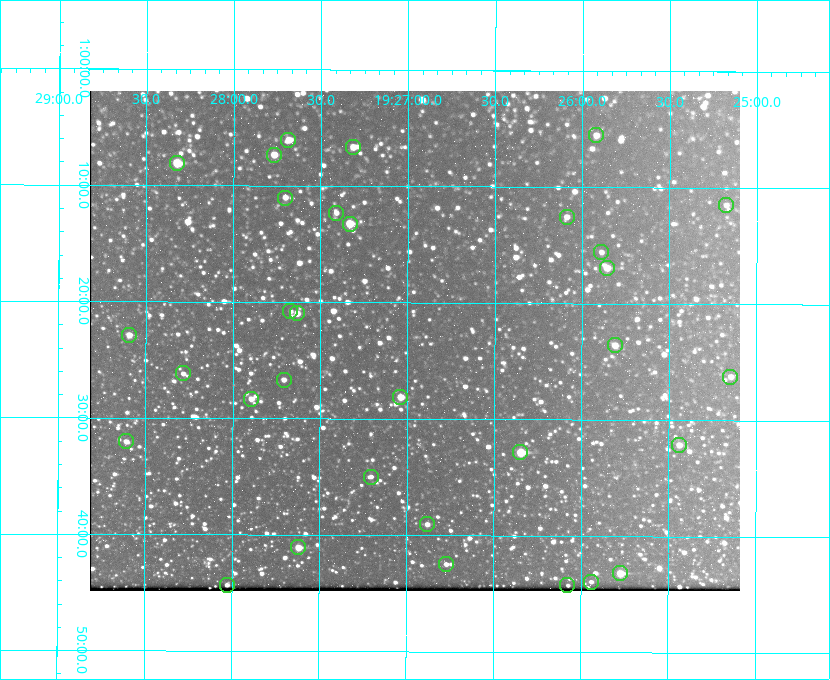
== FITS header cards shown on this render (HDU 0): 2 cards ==
NAXIS1  =                  650 / Width of table row in bytes
NAXIS2  =                  500 / Number of rows in table

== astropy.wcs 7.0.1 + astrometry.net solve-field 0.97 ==
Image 650 x 500 px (HDU 0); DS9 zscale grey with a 90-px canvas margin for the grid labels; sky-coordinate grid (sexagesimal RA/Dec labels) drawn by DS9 from the SOLVED WCS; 32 Tycho-2 reference stars matched to detected sources circled (green)
Header WCS: none
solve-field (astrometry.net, Tycho-2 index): SOLVED blind (the file carries no WCS)
Solved WCS: RA---TAN-SIP/DEC--TAN-SIP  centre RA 19:26:57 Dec +01:23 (291.74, +1.39 deg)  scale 5.16 arcsec/px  FOV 55.9' x 43.0'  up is +180 deg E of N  parity flipped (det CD > 0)
(file carries no celestial WCS; the grid is the blind solution)
Tycho-2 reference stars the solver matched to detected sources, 32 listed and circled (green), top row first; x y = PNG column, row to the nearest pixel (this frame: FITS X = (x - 90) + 1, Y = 500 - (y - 91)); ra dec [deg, ICRS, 3 dp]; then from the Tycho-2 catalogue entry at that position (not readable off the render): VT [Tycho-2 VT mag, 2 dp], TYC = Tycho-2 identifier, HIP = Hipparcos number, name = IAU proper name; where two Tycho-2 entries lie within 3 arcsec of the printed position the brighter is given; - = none
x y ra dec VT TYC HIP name
596 135 291.480 +1.092 11.69 465-523-1 - -
288 140 291.921 +1.101 10.89 465-1942-1 - -
353 147 291.829 +1.111 10.78 465-2030-1 - -
274 155 291.942 +1.122 10.76 465-1161-1 - -
177 163 292.081 +1.135 10.24 465-979-1 - -
285 198 291.926 +1.184 11.49 465-1994-1 - -
726 205 291.294 +1.191 12.55 465-657-1 - -
336 213 291.853 +1.206 11.17 465-1444-1 - -
567 217 291.522 +1.209 11.81 465-867-1 - -
350 224 291.833 +1.221 9.77 465-1968-1 - -
601 252 291.472 +1.260 11.72 465-772-1 - -
607 268 291.465 +1.282 11.06 465-140-1 - -
290 311 291.918 +1.346 12.72 465-661-1 - -
297 313 291.908 +1.350 10.94 465-1840-1 - -
129 335 292.148 +1.381 10.77 465-611-1 - -
615 345 291.453 +1.393 11.17 465-261-1 - -
183 373 292.071 +1.436 12.12 465-1311-1 - -
730 377 291.287 +1.437 11.86 465-1616-1 - -
284 380 291.927 +1.444 11.17 465-873-1 - -
400 397 291.759 +1.468 10.00 465-530-1 - -
251 399 291.973 +1.472 10.69 465-577-1 - -
126 441 292.152 +1.534 10.91 465-857-1 - -
679 445 291.360 +1.535 11.71 465-397-1 - -
520 452 291.587 +1.547 9.51 465-596-1 - -
371 477 291.801 +1.583 12.28 465-1290-1 - -
427 524 291.720 +1.651 11.47 465-675-1 - -
298 547 291.905 +1.685 9.70 465-808-1 - -
446 564 291.693 +1.708 12.07 465-703-1 - -
620 573 291.444 +1.720 9.41 465-672-1 - -
591 582 291.485 +1.732 11.91 465-185-1 - -
227 585 292.007 +1.739 11.52 465-518-1 - -
567 585 291.519 +1.738 12.28 465-673-1 - -